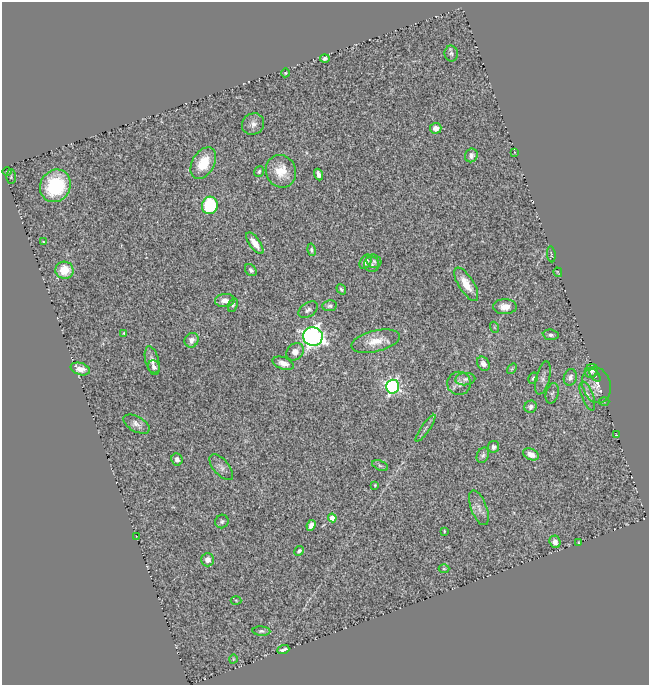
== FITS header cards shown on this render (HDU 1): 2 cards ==
NAXIS1  =                  647
NAXIS2  =                  683

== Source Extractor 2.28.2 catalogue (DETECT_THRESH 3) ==
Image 647 x 683 px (HDU 1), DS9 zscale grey, 1 PNG px = 1 image px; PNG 651 x 687 px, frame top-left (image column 1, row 683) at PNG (2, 2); each listed source drawn as its Kron ellipse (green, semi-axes under 4 px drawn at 4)
Background 0.614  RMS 0.04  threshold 0.119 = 3 sigma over >= 5 px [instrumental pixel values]
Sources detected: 83; all 83 listed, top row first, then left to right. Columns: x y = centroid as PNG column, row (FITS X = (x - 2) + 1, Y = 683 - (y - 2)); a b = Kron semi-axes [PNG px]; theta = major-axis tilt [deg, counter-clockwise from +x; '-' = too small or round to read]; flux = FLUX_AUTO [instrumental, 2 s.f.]
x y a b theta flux
451 53 8 6 -79 7.5
325 58 5 3 - 7.5
285 73 4 3 - 2.8
253 124 11 10 - 17
436 128 6 5 - 18
514 152 3 2 - 1.4
471 155 7 6 - 9.6
203 163 17 11 60 74
7 171 5 3 - 2.3
281 171 16 15 - 51
259 172 5 4 - 4.7
319 174 6 4 -69 14
11 177 7 4 89 4.2
55 186 17 15 58 200
210 205 9 8 - 150
43 242 3 2 - 1.9
255 243 13 5 -54 32
311 250 6 4 -77 5.2
551 254 8 2 -83 2.2
374 261 7 6 - 6.8
366 262 8 5 59 12
372 264 8 7 - 7.3
64 270 9 8 - 66
251 270 7 5 -47 7.2
558 272 5 2 - 2.3
466 284 19 7 -58 44
341 289 6 4 -54 5.6
225 300 10 6 5 20
233 305 7 4 69 4.6
329 306 7 5 6 6.2
505 307 12 7 -1 26
308 310 11 7 35 11
494 327 5 3 - 2.4
124 333 3 3 - 2.7
551 335 8 5 -6 7.2
313 336 10 9 - 1100
192 340 7 6 - 15
376 341 25 10 14 47
295 352 9 8 - 21
152 361 15 6 -76 18
283 363 11 6 -19 22
483 364 7 6 - 13
154 367 6 6 - 11
80 369 10 6 -17 25
512 369 6 3 53 2.6
591 371 7 6 - 14
595 375 7 3 -52 2.9
570 377 8 6 74 11
533 378 6 4 59 5.2
543 378 17 7 75 12
465 379 10 6 6 9.4
459 383 12 11 - 18
596 385 18 14 -73 33
393 387 7 6 - 650
552 393 10 6 74 6.9
587 396 15 6 -69 13
604 401 5 3 - 2.6
531 407 6 6 - 9.7
136 424 14 7 -29 16
425 428 16 3 55 8.6
616 435 2 2 - 1.7
494 447 6 5 - 9
531 454 8 5 -25 22
483 455 8 6 66 6.9
177 459 6 5 - 11
380 465 8 4 -22 5.6
221 467 16 7 -50 13
375 485 3 3 - 2.6
479 508 18 8 -69 19
332 518 4 4 - 30
222 521 7 6 - 6.9
311 525 5 4 - 15
444 531 3 2 - 2.5
136 536 2 2 - 2.1
555 542 6 5 - 14
578 542 3 2 - 1.5
299 551 5 4 - 6.6
208 560 7 6 - 15
444 569 5 3 - 3
236 600 5 3 - 3
261 631 9 4 -3 6.3
283 650 6 3 20 7.6
233 659 4 3 - 2.2